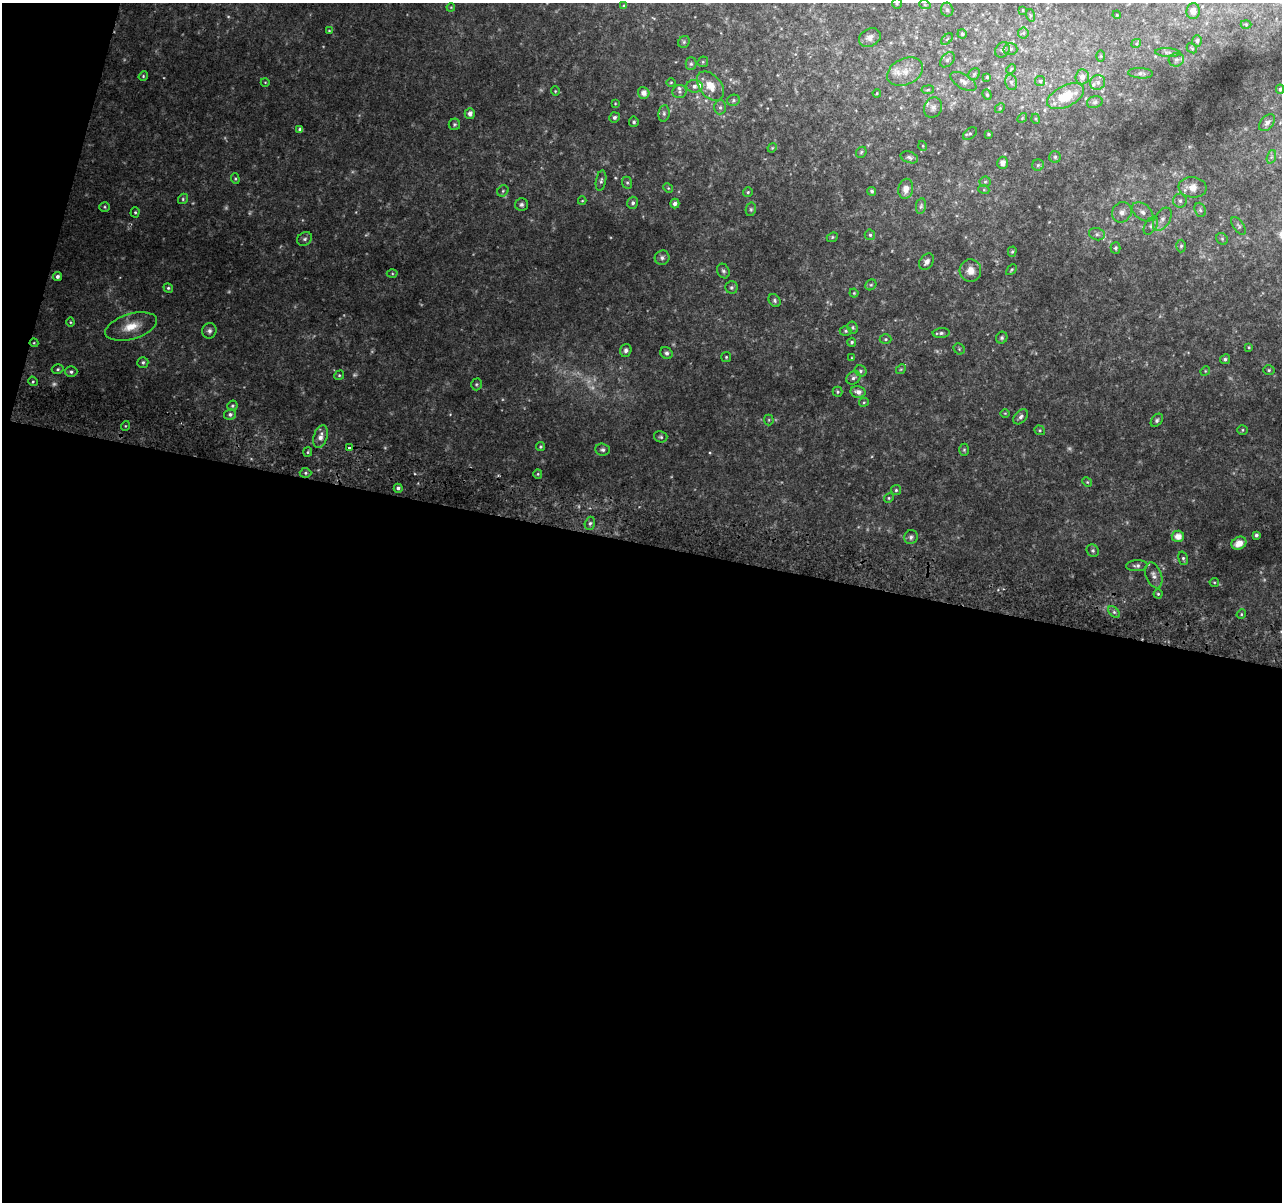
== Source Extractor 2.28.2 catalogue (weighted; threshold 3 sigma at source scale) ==
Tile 13 of 4 x 4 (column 1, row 4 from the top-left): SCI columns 20-1299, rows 329-1528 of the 5152 x 5395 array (HDU 1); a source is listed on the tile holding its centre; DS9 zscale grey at full resolution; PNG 1284 x 1204 px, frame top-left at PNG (2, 3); each listed source drawn as its Kron ellipse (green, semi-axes under 4 px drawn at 4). Shown black and unused: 57% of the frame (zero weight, under 2 of 3 exposures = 2% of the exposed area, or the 3 px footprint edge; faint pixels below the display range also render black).
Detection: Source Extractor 2.28.2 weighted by HDU 2 'WHT'; one run over the whole footprint, this tile lists its part. Background 0.0671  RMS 0.0096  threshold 0.0433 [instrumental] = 3 sigma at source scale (4.5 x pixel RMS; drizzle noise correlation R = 1.50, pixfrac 1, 0.0396/0.0396 arcsec/px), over >= 5 px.
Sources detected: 211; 19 too faint to see at this stretch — neither listed nor drawn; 4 inside a brighter listed object's ellipse — not listed separately; the other 188 listed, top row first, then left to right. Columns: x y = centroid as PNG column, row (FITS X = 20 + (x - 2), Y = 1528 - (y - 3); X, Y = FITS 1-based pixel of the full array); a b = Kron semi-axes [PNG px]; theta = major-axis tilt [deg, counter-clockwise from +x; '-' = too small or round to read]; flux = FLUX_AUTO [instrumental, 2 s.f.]
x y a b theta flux
897 3 5 4 - 1.2
925 5 6 3 -19 1.2
624 6 4 4 - 1.5
451 7 4 3 - 0.87
947 10 7 6 - 2.6
1023 10 3 3 - 0.77
1193 11 8 6 84 4.1
1030 15 6 4 -71 1.3
1117 15 4 3 - 0.77
1246 24 5 3 - 0.9
329 31 4 3 - 0.88
1023 33 5 5 - 1.7
962 34 5 4 - 1.5
870 38 11 8 28 6.4
947 39 7 4 45 1.6
1197 41 6 5 - 2
684 42 6 5 - 1.6
1136 43 5 4 - 1.2
1192 48 6 4 -41 1.4
1010 49 7 6 - 2.4
1002 50 8 6 55 3.2
1168 52 13 4 -3 2.3
1101 56 6 4 90 0.99
947 60 9 6 46 2.6
1176 60 7 6 - 2.4
703 62 6 5 - 1.3
691 64 6 5 - 2
1011 69 5 3 - 1
905 72 19 13 25 15
1141 73 12 5 -3 3.1
974 74 6 5 - 1.7
143 76 5 4 - 1.2
987 77 3 3 - 1.2
1082 77 7 6 - 4.7
963 81 14 7 -30 5
1040 81 5 5 - 1.5
265 82 4 3 - 0.75
671 82 5 3 - 0.86
1011 82 8 6 -77 2.5
1098 82 8 7 - 3.6
694 86 8 6 -5 3.9
710 86 17 11 -51 15
1280 89 4 4 - 1.3
928 90 6 3 9 1.1
555 91 5 4 - 1.1
679 91 7 6 - 2.9
644 93 6 5 - 6.2
877 93 4 4 - 0.97
987 95 5 4 - 1.4
1066 96 20 10 26 29
733 100 6 5 - 2.1
1095 102 8 6 16 2
615 103 3 3 - 0.78
720 107 7 6 - 2.6
933 108 10 8 62 5
1000 108 5 4 - 1.2
664 113 8 5 82 2.6
470 114 5 5 - 4.7
614 117 5 5 - 2.4
1022 118 5 4 - 1.2
1036 119 5 3 - 0.92
634 122 5 4 - 2.1
1267 123 10 6 48 3.1
454 124 6 5 - 1.7
300 129 4 3 - 2.2
970 134 8 5 36 1.9
988 134 4 3 - 1.2
923 146 5 3 - 0.88
772 148 5 4 - 0.95
861 152 6 4 47 1.3
909 157 9 5 -18 2.8
1055 157 5 5 - 1.8
1271 157 7 4 71 2
1003 163 6 5 - 5.2
1038 165 6 5 - 1.9
235 179 5 4 - 1.3
601 181 10 5 80 2.5
985 182 5 5 - 1.7
627 183 6 5 - 1.6
1192 187 14 10 -7 11
668 188 5 4 - 1.3
906 189 10 7 79 8
984 190 5 3 - 0.95
503 191 6 5 - 1.7
872 191 4 4 - 1.9
748 192 5 5 - 1.4
183 199 5 4 - 1.6
582 201 4 3 - 0.76
1180 201 7 7 - 3
633 203 6 5 - 2.5
675 203 5 4 - 3.8
521 204 6 6 - 2.5
921 206 8 5 79 1.8
105 207 5 4 - 1.3
751 209 7 5 77 1.7
1200 210 7 5 -68 2.2
135 212 5 4 - 1.4
1122 212 10 9 - 6.7
1143 212 12 7 -37 5.5
1162 219 13 7 57 6
1151 225 10 6 58 3.1
1239 226 10 5 -55 2.3
1097 234 8 6 -14 2.8
870 235 5 5 - 2
832 237 6 4 23 1.3
304 239 8 6 30 2.9
1222 239 6 5 - 1.7
1181 246 6 4 88 1.7
1116 248 5 5 - 2.2
1012 252 5 4 - 1.3
662 258 7 7 - 3
926 262 9 6 55 4.1
1011 270 6 3 46 1.2
723 271 7 6 - 2.3
970 271 11 11 - 9.9
392 273 5 3 - 1
57 276 4 4 - 2.8
871 285 6 5 - 1.7
731 287 6 6 - 2
168 288 5 4 - 1.7
854 293 4 4 - 1.2
774 300 7 5 -51 2.2
70 322 4 4 - 1
131 327 27 12 16 20
853 328 6 5 - 1.7
209 331 8 7 - 3.2
846 331 6 4 -1 1.5
941 333 8 5 5 2.7
1002 338 6 5 - 1.9
885 339 6 4 1 1.6
852 342 4 4 - 1.8
34 343 4 4 - 0.92
1249 347 4 3 - 0.95
959 349 6 5 - 1.4
626 350 6 5 - 3.2
666 353 6 5 - 2.6
726 357 5 5 - 1.3
852 358 4 3 - 0.85
1225 359 5 4 - 2.3
143 362 5 5 - 2.1
58 369 6 4 16 1.7
901 369 5 4 - 1.3
1269 370 6 5 - 1.5
861 371 6 5 - 2
1205 371 5 4 - 1
71 372 6 5 - 2.3
339 375 5 4 - 1.3
853 378 7 6 - 2.7
33 381 5 4 - 1.3
476 384 6 5 - 1.5
838 392 5 5 - 1.6
858 392 7 5 -12 5.5
864 402 5 4 - 1.1
232 406 5 5 - 1.6
1005 413 5 3 - 0.81
230 414 6 5 - 2.8
1021 417 8 5 48 3.3
769 420 5 5 - 1.3
1157 420 7 5 52 2.3
125 426 5 3 - 0.96
1040 430 5 4 - 1.3
1243 430 5 4 - 1.4
321 437 11 7 70 7.2
661 437 7 5 -15 1.9
540 447 4 4 - 1.3
349 448 4 3 - 7.9
602 450 7 6 - 2.4
964 450 6 5 - 1.5
308 452 5 4 - 1.3
305 473 6 5 - 1.9
538 474 5 4 - 1.2
1087 482 5 4 - 1.2
398 488 4 4 - 2.6
896 490 5 5 - 1.5
889 498 5 4 - 1.2
590 523 7 5 73 2.3
1256 535 4 3 - 2.3
1178 536 6 5 - 8.5
911 537 7 6 - 2.8
1239 543 8 6 27 9.7
1093 551 6 6 - 2
1183 558 7 4 -73 1.8
1137 566 11 5 2 3.2
1154 575 13 8 -70 5.2
1214 582 5 4 - 1.1
1158 594 4 4 - 1.3
1114 612 7 4 -45 2.1
1241 614 5 4 - 1.2
Overlapping masked pixels (flux is a lower limit): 1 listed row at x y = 349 448
Isophote crosses this tile's border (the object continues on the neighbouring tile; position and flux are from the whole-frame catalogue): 1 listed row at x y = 897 3